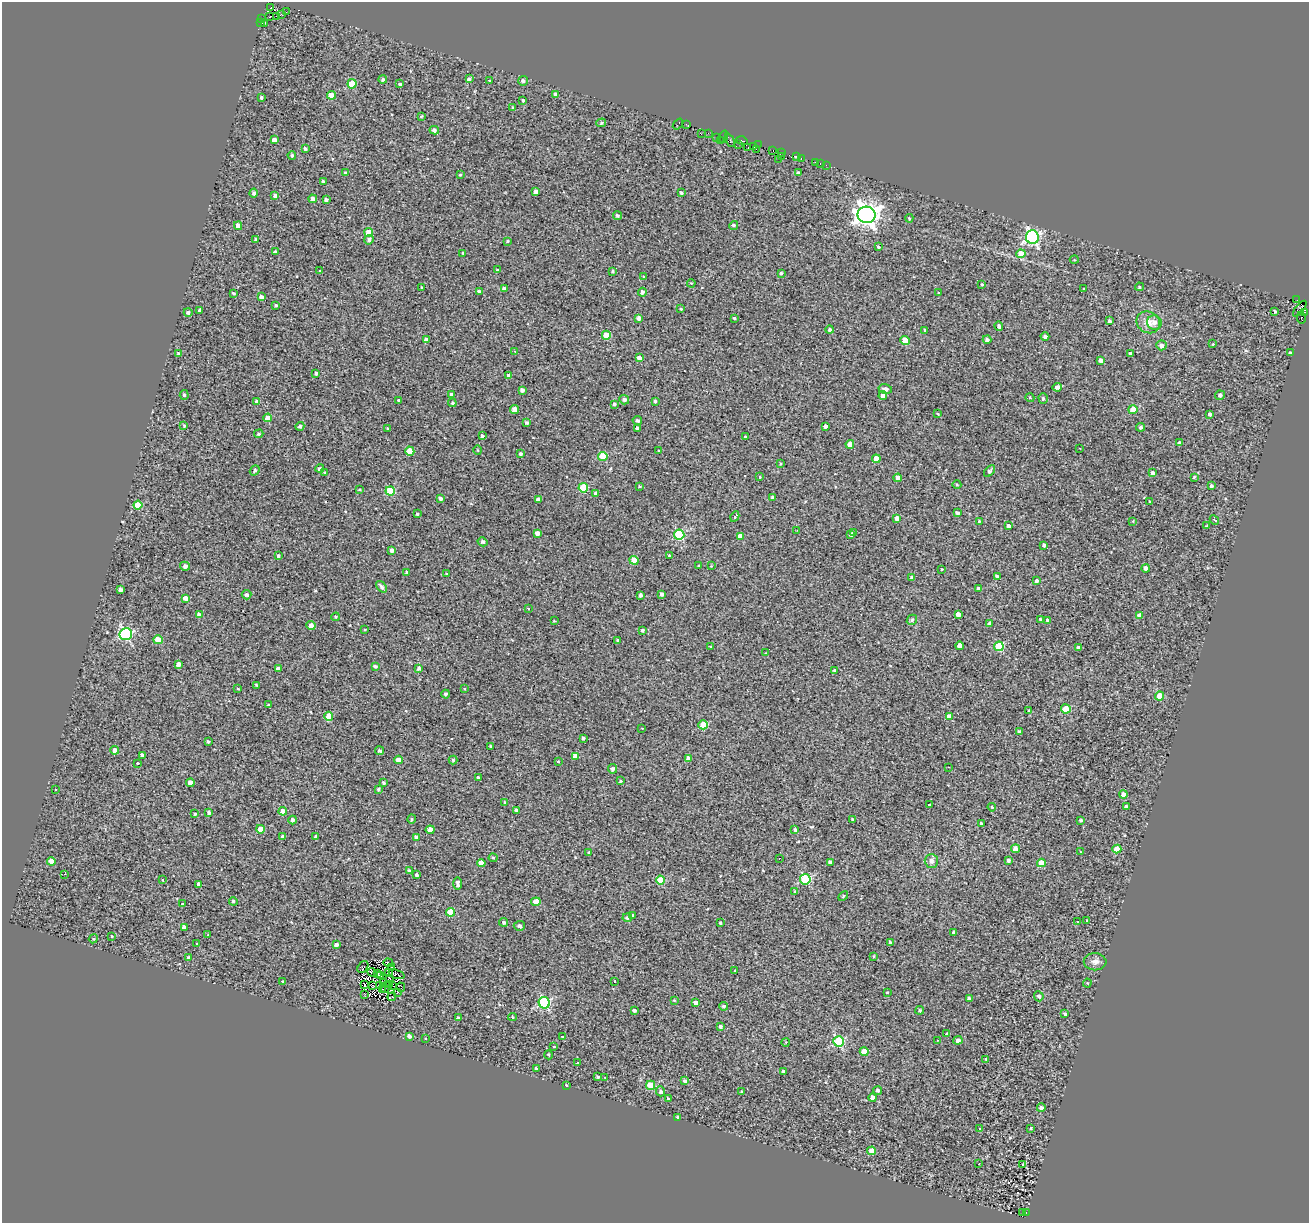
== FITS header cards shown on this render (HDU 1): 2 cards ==
NAXIS1  =                 1307
NAXIS2  =                 1221

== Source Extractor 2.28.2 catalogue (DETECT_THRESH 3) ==
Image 1307 x 1221 px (HDU 1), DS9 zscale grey, 1 PNG px = 1 image px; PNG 1311 x 1225 px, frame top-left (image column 1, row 1221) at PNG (2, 2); each listed source drawn as its Kron ellipse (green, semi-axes under 4 px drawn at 4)
Background 0.244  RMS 1.4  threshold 4.15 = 3 sigma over >= 5 px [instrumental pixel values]
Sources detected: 423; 8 with non-positive FLUX_AUTO (blend fragments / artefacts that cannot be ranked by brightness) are neither listed nor drawn; the other 415 listed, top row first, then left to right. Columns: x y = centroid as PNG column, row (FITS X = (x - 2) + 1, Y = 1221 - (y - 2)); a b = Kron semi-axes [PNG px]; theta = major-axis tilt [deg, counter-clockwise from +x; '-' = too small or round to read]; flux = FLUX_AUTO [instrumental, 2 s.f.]
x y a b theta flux
271 8 3 2 - 150
286 12 2 2 - 100
281 15 4 3 - 290
270 16 4 2 - 230
276 16 3 2 - 110
261 18 3 2 - 250
260 22 3 2 - 5200
265 23 3 2 - 3300
383 79 4 4 - 150
469 79 4 3 - 180
489 80 3 2 - 98
523 81 5 4 - 230
352 84 4 4 - 2500
400 84 3 3 - 160
555 94 4 4 - 380
331 95 4 4 - 1600
261 97 4 3 - 130
523 100 3 3 - 120
513 108 4 3 - 120
421 116 3 3 - 110
601 123 5 4 - 130
678 124 6 3 53 1500
687 125 4 2 - 76
434 130 5 4 - 230
708 133 3 2 - 98
701 134 3 2 - 170
724 137 6 2 73 520
716 138 3 2 - 69
274 140 4 4 - 550
720 140 2 2 - 960
730 140 7 3 -66 66
742 141 6 3 -16 910
739 144 2 2 - 85
758 145 2 2 - 83
748 147 3 2 - 180
754 147 2 2 - 120
305 149 3 3 - 210
756 149 3 2 - 100
773 151 2 2 - 47
781 152 3 3 - 670
292 155 4 4 - 160
782 156 2 2 - 280
797 157 3 2 - 320
801 158 3 2 - 610
779 159 3 2 - 170
815 162 3 3 - 160
820 163 2 2 - 95
826 165 2 2 - 170
345 173 4 4 - 190
798 173 3 3 - 140
460 175 4 3 - 100
323 181 3 3 - 180
536 191 4 3 - 410
254 193 4 4 - 230
681 193 4 3 - 160
275 195 4 4 - 240
313 199 4 4 - 550
326 200 4 4 - 260
617 215 4 4 - 150
866 215 9 8 - 76000
909 218 4 4 - 110
734 225 5 4 - 170
238 226 4 4 - 580
369 232 4 4 - 1500
1032 237 7 6 - 20000
256 240 4 4 - 130
369 240 5 4 - 270
507 241 4 3 - 96
878 247 3 3 - 140
275 252 3 3 - 180
463 253 3 3 - 110
1021 254 4 4 - 1900
1074 260 4 3 - 69
497 269 3 2 - 89
320 271 3 3 - 110
613 271 3 3 - 120
781 273 3 3 - 120
643 277 3 3 - 980
691 283 4 3 - 85
982 284 4 3 - 89
421 287 3 2 - 58
1140 287 4 4 - 120
504 288 4 3 - 240
1084 289 3 3 - 280
479 292 3 3 - 190
642 292 4 4 - 320
233 293 4 3 - 130
938 293 3 2 - 65
261 297 4 4 - 280
1297 300 3 2 - 95
276 305 4 3 - 130
681 309 3 2 - 88
1300 309 9 3 52 1800
200 311 3 3 - 240
1274 311 3 3 - 210
1305 312 3 2 - 430
188 313 4 4 - 200
639 318 4 3 - 340
734 318 3 3 - 940
1301 318 6 2 -79 190
1109 321 3 3 - 220
1148 322 12 10 -30 900
1154 322 7 7 - 500
999 326 5 4 - 270
830 330 4 4 - 190
925 330 3 3 - 120
606 335 4 4 - 1800
1045 336 4 4 - 260
426 340 4 4 - 550
905 340 4 4 - 1400
987 340 4 4 - 260
1213 344 4 3 - 81
1161 345 5 5 - 340
515 351 4 3 - 110
1290 353 4 3 - 170
178 354 3 3 - 160
1131 354 4 3 - 300
639 358 4 4 - 720
1101 360 3 3 - 330
316 373 3 3 - 170
509 376 4 4 - 350
1057 387 4 4 - 440
885 389 7 5 -12 380
522 390 4 3 - 240
184 395 5 4 - 130
452 395 4 3 - 300
1220 395 5 4 - 240
883 396 4 4 - 830
1030 398 4 3 - 73
1043 399 5 4 - 190
399 400 3 3 - 250
624 400 5 4 - 250
655 401 3 3 - 160
257 402 4 4 - 410
452 403 4 4 - 160
614 404 3 3 - 170
514 409 4 4 - 580
1133 410 4 4 - 1400
938 414 3 3 - 75
1210 414 3 3 - 200
268 418 4 4 - 780
637 420 5 4 - 220
527 422 4 4 - 180
184 425 4 3 - 94
300 426 5 4 - 200
825 426 4 3 - 300
1141 427 4 4 - 190
387 428 3 3 - 190
637 428 4 4 - 210
259 434 5 4 - 120
482 436 3 3 - 550
746 437 3 3 - 160
1180 443 4 3 - 270
850 444 4 4 - 940
1080 448 3 2 - 100
478 450 5 3 - 81
659 450 4 3 - 95
410 451 4 4 - 2200
520 454 4 4 - 180
603 456 4 4 - 2300
876 459 4 4 - 1400
780 464 3 2 - 82
320 469 4 4 - 220
255 470 5 4 - 200
990 471 7 4 46 260
325 472 3 2 - 61
1153 473 4 3 - 250
760 477 3 3 - 180
1194 477 3 3 - 94
898 478 4 4 - 620
957 485 4 3 - 81
639 486 4 3 - 94
1211 486 4 3 - 220
583 488 4 4 - 3700
360 490 4 2 - 85
390 491 4 4 - 3400
596 493 4 4 - 420
441 498 3 3 - 200
772 498 3 3 - 230
538 500 4 4 - 440
1150 501 3 3 - 79
138 505 4 4 - 1900
957 513 4 3 - 190
417 514 3 3 - 120
735 516 5 3 - 990
897 518 4 4 - 510
1214 520 5 2 - 190
979 521 3 2 - 77
1133 521 3 3 - 65
1009 526 4 3 - 270
1207 526 3 3 - 160
797 530 2 2 - 57
537 533 4 4 - 490
853 533 3 3 - 180
851 534 4 4 - 220
679 535 5 5 - 6800
740 536 4 4 - 610
482 542 5 4 - 200
1044 545 4 3 - 200
392 551 4 3 - 340
278 556 3 3 - 140
670 556 4 3 - 550
634 560 4 4 - 1300
185 566 5 4 - 350
699 566 3 3 - 940
711 566 3 3 - 63
1146 568 4 4 - 360
942 569 3 3 - 72
406 572 3 3 - 110
446 574 4 2 - 62
997 577 3 3 - 240
912 578 4 4 - 230
1036 581 3 3 - 230
381 587 7 4 -51 260
979 588 4 3 - 230
121 590 3 3 - 260
662 594 3 3 - 230
247 595 5 4 - 250
641 595 4 3 - 240
185 598 4 4 - 440
528 608 3 2 - 150
199 614 4 4 - 210
958 614 4 4 - 590
1139 615 4 4 - 280
336 617 4 3 - 100
1040 619 3 3 - 110
912 620 6 4 47 140
1047 620 3 3 - 170
554 621 3 3 - 72
990 623 4 3 - 220
311 626 4 4 - 580
365 630 3 2 - 70
642 631 3 3 - 130
126 634 6 6 - 12000
158 640 4 4 - 1800
618 641 4 3 - 250
959 646 4 4 - 690
999 646 5 4 - 3600
711 647 3 3 - 94
1078 647 4 4 - 180
766 653 3 3 - 69
178 664 4 4 - 410
375 666 4 3 - 190
419 668 4 4 - 250
278 669 4 3 - 330
835 670 4 4 - 170
257 685 4 2 - 69
464 688 3 3 - 340
238 689 3 3 - 71
446 694 4 4 - 200
1160 696 4 4 - 2000
269 705 3 3 - 130
1066 709 5 4 - 2800
1029 710 3 2 - 69
329 716 4 4 - 1300
949 717 4 4 - 690
703 725 4 4 - 2800
642 728 2 2 - 69
1019 732 4 4 - 250
583 738 3 3 - 200
208 742 3 3 - 150
490 746 3 2 - 63
115 750 4 4 - 530
380 751 4 4 - 220
142 755 3 3 - 170
575 756 4 4 - 660
688 759 4 4 - 450
398 760 4 4 - 880
453 760 4 4 - 140
558 761 3 2 - 130
138 763 3 3 - 400
948 767 3 2 - 120
612 769 5 4 - 230
478 778 3 3 - 200
620 781 3 3 - 100
190 783 4 4 - 480
383 783 3 3 - 140
378 789 4 3 - 150
55 790 3 2 - 110
1123 794 4 4 - 650
505 802 4 3 - 91
929 805 3 3 - 260
992 807 4 3 - 88
1126 807 4 3 - 240
516 810 3 3 - 180
283 811 4 4 - 1100
209 812 4 3 - 180
195 814 3 3 - 130
412 819 4 4 - 110
293 820 4 4 - 250
853 820 3 3 - 220
1081 820 3 3 - 130
981 824 3 2 - 84
260 829 4 4 - 1300
430 830 4 4 - 1300
795 830 4 4 - 180
282 836 3 3 - 160
316 837 3 3 - 210
416 837 4 3 - 200
1015 849 4 4 - 770
1117 849 4 4 - 1600
1081 852 4 3 - 58
589 853 4 3 - 130
493 858 4 4 - 91
779 858 2 2 - 110
1008 860 3 3 - 210
51 861 4 4 - 890
931 861 7 6 - 480
830 862 4 4 - 290
481 863 4 4 - 910
1041 863 4 4 - 1400
409 870 4 3 - 150
64 874 3 2 - 96
417 875 3 3 - 190
805 879 5 5 - 6500
163 880 3 2 - 160
660 880 4 4 - 2600
199 884 4 4 - 350
458 884 6 4 90 320
795 891 3 3 - 120
843 896 6 3 46 100
233 901 4 4 - 170
536 902 4 4 - 1100
182 903 3 3 - 330
451 912 4 4 - 2500
633 915 3 3 - 140
627 918 4 4 - 180
1087 920 4 3 - 390
504 922 4 4 - 180
1077 922 3 2 - 120
720 923 3 3 - 650
519 926 5 5 - 210
184 927 4 4 - 510
954 932 4 3 - 260
208 934 3 2 - 120
112 936 3 2 - 130
93 939 4 3 - 84
890 942 4 3 - 170
197 944 3 2 - 87
336 945 4 3 - 250
873 956 4 3 - 87
189 958 3 3 - 210
1095 962 11 8 -1 510
388 963 5 3 - 150
363 967 6 4 53 58
392 967 2 2 - 57
735 970 3 3 - 600
372 972 5 2 - 73
378 973 3 2 - 55
389 973 3 3 - 110
396 974 8 2 -18 120
380 975 3 3 - 98
389 978 3 2 - 54
283 981 3 3 - 680
615 981 3 2 - 71
384 983 4 2 - 48
1087 983 4 4 - 94
365 985 3 2 - 79
379 985 4 2 - 93
390 985 2 2 - 39
393 985 3 2 - 31
372 986 3 2 - 93
386 987 6 2 70 74
401 987 4 2 - 97
382 990 4 2 - 28
398 992 4 2 - 120
887 992 3 2 - 81
365 994 3 2 - 150
1039 996 5 5 - 270
392 997 4 2 - 39
969 998 3 3 - 190
674 1000 3 3 - 71
544 1003 6 5 - 9500
696 1003 4 3 - 450
724 1006 4 4 - 170
634 1010 3 3 - 180
920 1010 4 4 - 150
1065 1014 4 3 - 180
512 1017 4 4 - 93
458 1018 3 3 - 190
720 1026 3 3 - 190
947 1034 4 3 - 220
409 1036 4 3 - 330
562 1036 3 3 - 200
426 1038 3 3 - 100
938 1040 2 2 - 88
958 1040 4 4 - 380
838 1041 5 5 - 7700
786 1042 4 3 - 74
554 1046 3 3 - 230
864 1052 4 4 - 1800
549 1055 4 3 - 79
986 1059 3 3 - 110
577 1063 3 3 - 570
536 1068 3 3 - 310
784 1071 3 3 - 200
598 1077 3 3 - 140
605 1077 3 2 - 89
685 1080 4 3 - 200
566 1085 3 3 - 580
651 1085 4 4 - 2600
877 1090 4 4 - 230
660 1091 5 4 - 230
742 1092 3 3 - 110
873 1098 4 4 - 980
668 1099 3 3 - 150
1041 1108 4 3 - 220
677 1117 3 3 - 250
1031 1128 3 3 - 110
980 1129 3 3 - 130
872 1151 4 4 - 1300
978 1164 2 2 - 86
1023 1164 3 2 - 220
1026 1212 2 2 - 230
1022 1213 4 2 - 180
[8 non-positive-flux detections neither listed nor drawn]